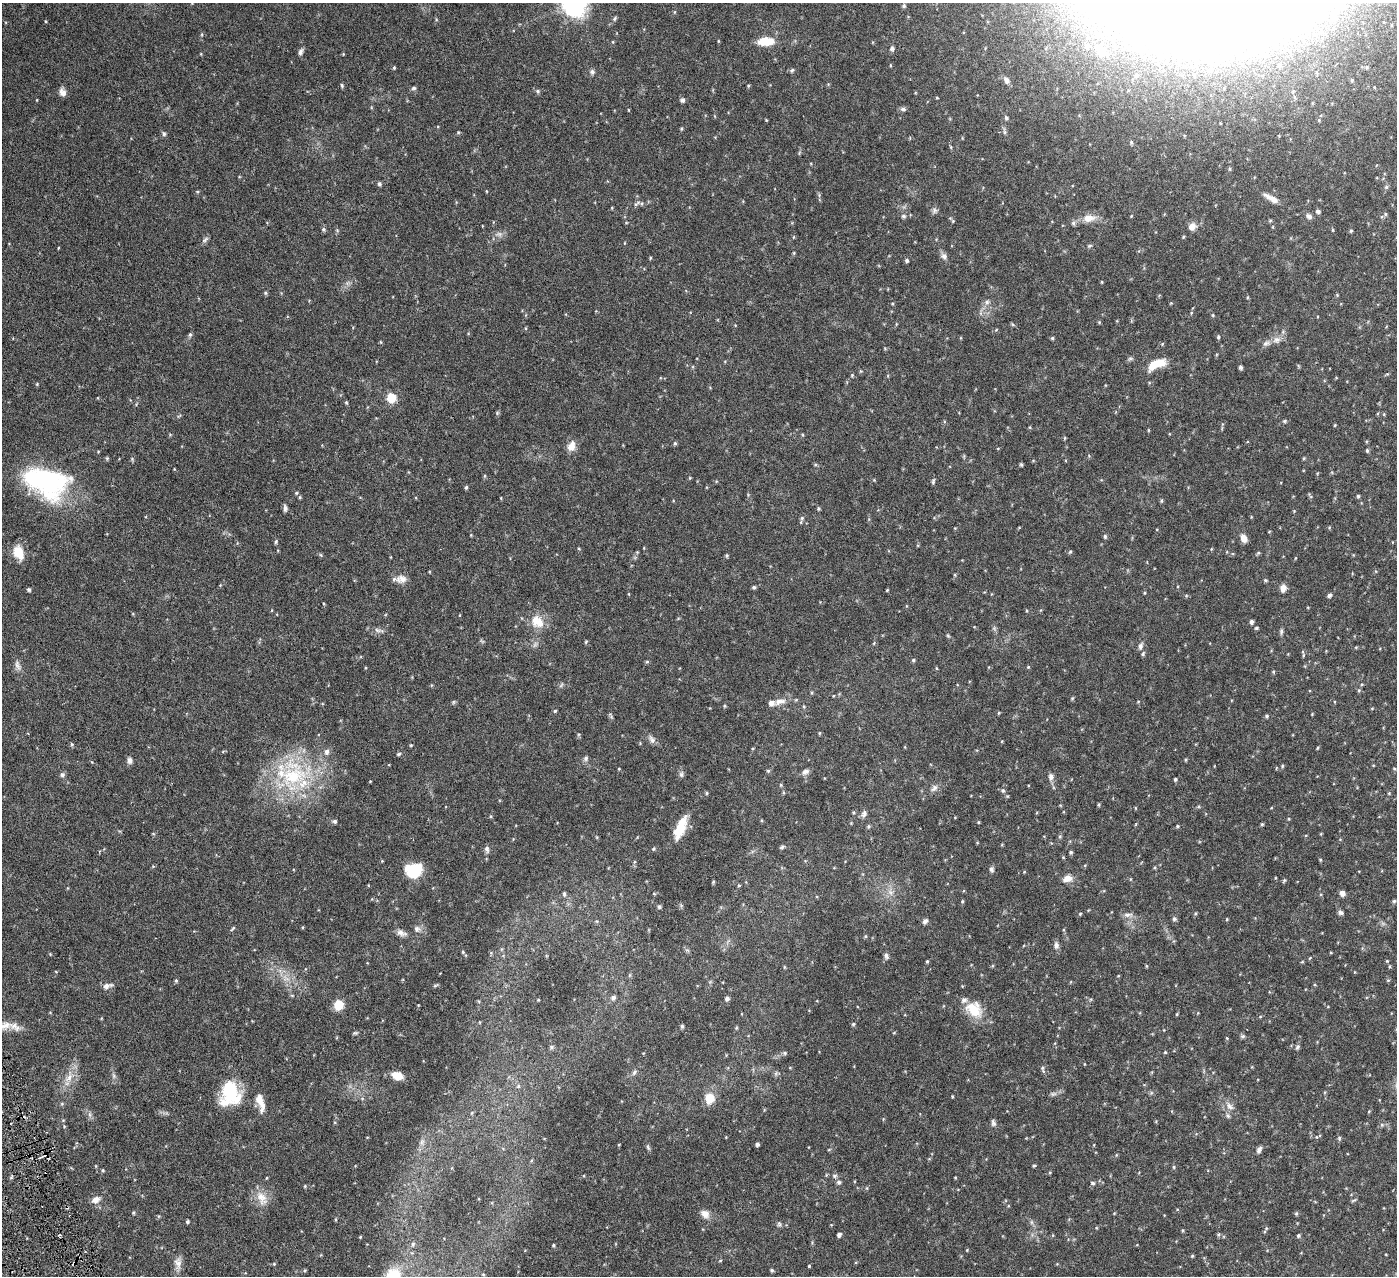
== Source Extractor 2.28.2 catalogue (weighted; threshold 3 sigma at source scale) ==
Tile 7 of 4 x 4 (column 3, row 2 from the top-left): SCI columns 2796-4190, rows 2711-3984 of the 5591 x 5550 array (HDU 1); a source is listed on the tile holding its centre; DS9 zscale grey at full resolution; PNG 1399 x 1278 px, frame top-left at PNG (2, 3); no overlay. Shown black and unused: <1% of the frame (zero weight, under 3 of 6 exposures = <1% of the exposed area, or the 3 px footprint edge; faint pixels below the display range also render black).
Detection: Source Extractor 2.28.2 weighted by HDU 2 'WHT'; one run over the whole footprint, this tile lists its part. Background 0.139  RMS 0.0046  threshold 0.0188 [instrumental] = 3 sigma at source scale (4.09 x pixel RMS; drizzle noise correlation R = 1.36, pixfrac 0.8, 0.05/0.05 arcsec/px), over >= 5 px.
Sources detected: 318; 1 too faint to see at this stretch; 3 inside a brighter object's white glare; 1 cosmic-ray / hot-pixel residue — not listed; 11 inside a brighter listed object's ellipse — not listed separately; the other 302 listed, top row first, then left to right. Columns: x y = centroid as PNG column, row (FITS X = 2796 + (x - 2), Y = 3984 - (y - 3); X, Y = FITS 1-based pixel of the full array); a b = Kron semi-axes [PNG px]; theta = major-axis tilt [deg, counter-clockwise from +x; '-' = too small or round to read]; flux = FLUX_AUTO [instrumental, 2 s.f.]
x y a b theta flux
575 3 9 8 - 310
904 6 5 4 - 0.64
615 18 7 5 60 0.71
1116 24 10 9 - 3.1
718 41 4 3 - 0.32
766 41 19 9 4 7.8
613 42 4 3 - 0.31
892 49 7 6 - 0.91
1101 51 24 12 -41 8.3
301 52 9 5 69 1.2
343 54 4 3 - 0.35
890 65 4 3 - 0.33
394 68 4 4 - 0.46
792 70 5 5 - 0.63
592 72 7 6 - 1
1136 75 6 5 - 0.78
1007 80 10 7 -50 1.9
342 85 6 4 -69 0.62
748 86 5 3 - 0.42
414 88 6 5 - 0.69
538 91 6 5 - 0.79
63 92 9 7 -63 2.2
937 98 4 3 - 0.36
682 100 6 5 - 1
903 109 8 5 -15 0.95
629 110 4 3 - 0.29
1006 118 6 5 - 0.76
766 120 4 3 - 0.32
682 129 6 3 71 0.45
458 132 4 4 - 0.45
164 134 7 5 -75 0.81
951 147 6 3 -70 0.45
379 184 5 5 - 0.77
1386 187 6 5 - 0.74
197 191 5 3 - 0.44
486 191 4 2 - 0.3
1271 198 21 6 -30 3.3
637 203 12 5 26 1.1
612 208 4 3 - 0.3
935 211 9 7 56 1.1
1318 211 5 4 - 1.1
1385 214 6 4 -72 0.49
903 216 6 6 - 0.92
1309 216 8 6 -42 1.4
1089 218 17 10 6 4.5
953 221 5 4 - 0.44
1270 221 5 4 - 0.47
1192 226 10 9 - 2.6
323 229 6 5 - 0.69
1351 231 4 4 - 0.48
205 240 10 4 56 0.99
1089 246 7 4 31 0.56
58 248 4 3 - 0.3
944 256 9 8 - 1.5
650 258 4 3 - 0.38
907 261 4 4 - 0.82
1102 282 5 3 - 0.31
265 293 5 5 - 0.56
1337 295 4 4 - 0.41
1247 297 5 3 - 0.37
987 302 7 6 - 1.2
1213 315 4 4 - 0.43
1099 322 5 4 - 0.4
1013 324 6 4 -46 0.49
996 330 5 3 - 0.38
190 335 6 5 - 0.69
1218 337 5 4 - 0.58
1052 338 4 4 - 0.6
1277 340 12 8 11 2.5
1130 359 7 4 19 0.69
1158 363 17 9 3 6.2
1241 367 4 4 - 0.88
852 375 5 3 - 0.4
37 384 4 4 - 0.34
391 398 6 5 - 18
346 403 5 4 - 0.53
497 413 6 4 49 0.55
1384 414 5 3 - 0.36
1285 421 6 4 89 0.47
1335 425 4 4 - 0.37
1065 438 5 3 - 0.39
675 443 5 4 - 0.6
571 446 13 9 73 3.7
1367 450 5 4 - 0.6
1089 456 5 3 - 0.35
107 458 6 4 -70 0.5
1304 458 5 3 - 0.43
1033 461 4 3 - 0.32
1021 465 5 4 - 0.54
46 476 59 31 -36 51
690 478 4 3 - 0.34
933 481 7 4 81 0.71
466 487 5 4 - 0.55
296 493 4 4 - 0.44
1358 496 4 4 - 0.59
300 497 5 4 - 0.49
1161 501 6 3 71 0.45
285 508 8 4 -86 1.2
818 508 4 4 - 0.57
1294 511 4 4 - 0.33
802 518 6 5 - 0.8
1105 536 6 4 -87 0.7
1244 538 9 6 -68 3
276 542 6 4 71 0.52
1070 552 5 4 - 0.5
18 553 16 11 -65 7
1258 553 5 4 - 0.53
727 556 6 3 -89 0.5
401 579 14 10 2 3.2
1265 580 5 4 - 0.56
754 587 4 4 - 0.74
1283 588 7 6 - 2.7
29 589 4 4 - 0.78
887 590 4 3 - 0.36
1145 593 5 3 - 0.36
629 594 4 3 - 0.32
1186 595 6 4 0 0.47
1329 595 5 4 - 1.1
535 620 19 11 81 5.1
1251 622 5 4 - 1.1
1256 628 5 4 - 0.57
377 630 10 5 -26 1.2
1281 632 9 5 88 0.8
948 636 5 3 - 0.49
586 642 5 4 - 0.48
1140 646 10 5 70 1.3
1356 647 5 3 - 0.4
1143 654 6 4 52 0.59
1303 655 5 3 - 0.35
913 660 4 4 - 0.59
647 662 5 4 - 0.48
17 665 14 6 -71 1.8
1028 667 4 3 - 0.39
936 668 5 3 - 0.39
1362 684 5 3 - 0.37
561 685 8 3 45 0.58
1359 690 5 3 - 0.47
812 693 5 3 - 0.42
1072 698 5 4 - 0.43
780 701 18 7 11 3.2
453 702 6 3 71 0.49
1138 702 5 3 - 0.33
724 706 5 3 - 0.46
804 707 5 4 - 0.46
1372 708 5 3 - 0.31
555 711 4 4 - 0.53
999 713 4 3 - 0.38
1312 714 3 3 - 0.31
1267 716 5 4 - 0.65
819 733 5 3 - 0.35
652 739 13 6 -60 1.7
72 744 5 5 - 0.55
411 745 4 4 - 0.38
905 747 5 3 - 0.29
1317 748 5 3 - 0.34
399 754 6 4 23 0.64
586 758 7 6 - 1
130 760 9 6 -83 1.4
1185 760 5 3 - 0.4
1282 766 5 3 - 0.41
1394 768 4 3 - 0.34
619 769 4 3 - 0.34
768 771 5 5 - 0.56
805 772 10 6 25 1.5
681 774 8 6 -76 1
62 775 7 6 - 0.93
293 776 44 39 77 43
1051 777 10 7 -79 1.6
1175 779 4 3 - 0.63
781 785 5 4 - 0.45
934 788 11 7 47 1.7
1003 790 6 5 - 0.76
707 793 5 3 - 0.44
1389 793 5 3 - 0.36
1098 805 5 3 - 0.46
864 814 10 6 63 1.4
335 821 5 5 - 0.89
978 822 4 3 - 0.4
1262 824 4 4 - 0.46
868 826 5 5 - 0.56
1177 826 6 4 -89 0.4
680 828 26 9 67 8.8
1321 833 5 3 - 0.32
1060 836 5 4 - 0.55
782 847 6 4 20 0.73
487 849 10 6 -73 1.1
653 849 5 4 - 0.5
1071 852 4 4 - 0.65
1320 860 4 4 - 0.38
382 861 4 4 - 0.33
1085 865 5 3 - 0.36
992 869 7 6 - 0.96
414 870 17 13 17 14
1024 872 4 3 - 0.32
1067 879 12 8 17 2.9
1284 880 6 4 60 0.5
713 882 4 3 - 0.5
368 885 4 3 - 0.26
739 885 4 3 - 0.4
890 892 10 6 -43 2
1342 893 6 6 - 1.8
564 894 6 5 - 0.69
654 894 4 4 - 0.4
962 901 5 4 - 0.45
1394 901 4 4 - 0.53
659 907 5 4 - 0.83
1195 913 5 3 - 0.46
1340 913 7 6 - 1
1080 914 4 4 - 0.39
1128 915 14 5 4 1.6
1174 919 6 5 - 0.82
1227 919 4 3 - 0.33
925 921 7 6 - 1.3
233 928 7 3 52 0.58
417 929 9 8 - 1.6
401 933 14 7 -18 2
865 936 6 4 -90 0.46
1056 945 10 6 -82 1.5
463 952 5 4 - 0.47
1331 953 4 3 - 0.33
50 954 4 4 - 0.32
886 956 8 5 -74 1.1
1310 958 5 3 - 0.39
927 961 4 3 - 0.54
1387 961 4 4 - 0.39
1302 962 5 3 - 0.37
1118 976 4 3 - 0.3
286 979 9 5 0 1.6
176 981 5 4 - 0.52
435 985 8 4 22 0.56
107 986 13 6 14 2
613 998 7 6 - 1.1
727 998 5 5 - 1.1
538 1000 4 3 - 0.33
338 1005 6 5 - 19
974 1009 23 18 -41 10
1177 1014 5 3 - 0.37
853 1024 5 4 - 0.54
5 1025 22 10 8 5.6
682 1026 5 4 - 0.67
736 1028 5 3 - 0.42
894 1032 5 3 - 0.35
1243 1036 7 5 14 0.76
551 1047 6 4 -90 0.69
1297 1047 6 5 - 0.88
1165 1052 4 4 - 0.39
785 1053 5 5 - 0.62
1042 1068 8 5 -84 0.84
634 1072 8 5 63 0.96
776 1073 7 4 72 0.69
114 1076 7 4 -72 0.83
397 1076 11 7 -22 5.8
69 1077 12 8 54 3.3
518 1086 6 4 89 0.64
1053 1093 9 4 9 1
230 1094 27 22 78 21
952 1096 4 3 - 0.34
709 1098 12 10 79 6.2
260 1102 22 8 -73 4.9
1230 1106 12 8 -46 2.4
472 1113 5 3 - 0.42
1228 1116 8 5 -62 0.88
993 1123 9 6 -77 1.1
1382 1125 6 4 -18 0.62
1339 1138 6 5 - 0.63
422 1142 8 5 60 1.1
757 1144 4 4 - 0.93
648 1147 8 4 -64 0.75
1259 1150 9 5 62 1.3
1034 1166 5 3 - 0.44
1173 1167 5 3 - 0.42
103 1170 4 4 - 0.42
835 1176 7 5 1 0.85
955 1177 4 3 - 0.31
266 1178 5 3 - 0.33
839 1182 6 6 - 0.99
1093 1183 6 4 -17 0.63
305 1186 4 4 - 0.42
262 1198 22 13 -64 5.5
96 1200 10 8 27 2.7
1353 1200 9 3 21 0.45
133 1213 4 4 - 0.56
1296 1213 5 4 - 0.62
705 1214 12 9 -35 2.9
187 1222 4 4 - 0.59
1031 1222 7 4 -71 0.74
779 1224 7 6 - 0.77
1266 1228 5 3 - 0.39
1182 1230 5 3 - 0.39
1219 1234 5 3 - 0.52
839 1235 4 3 - 1.3
1298 1236 5 4 - 0.59
360 1237 3 3 - 0.33
413 1244 7 5 77 0.89
553 1245 3 3 - 0.54
1192 1256 5 3 - 0.42
720 1261 5 3 - 0.36
178 1263 15 10 -80 2.9
274 1264 4 3 - 0.37
809 1266 3 3 - 0.4
772 1270 4 4 - 0.63
483 1274 5 3 - 0.39
Isophote crosses this tile's border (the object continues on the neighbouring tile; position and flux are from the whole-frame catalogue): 2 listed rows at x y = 575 3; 5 1025